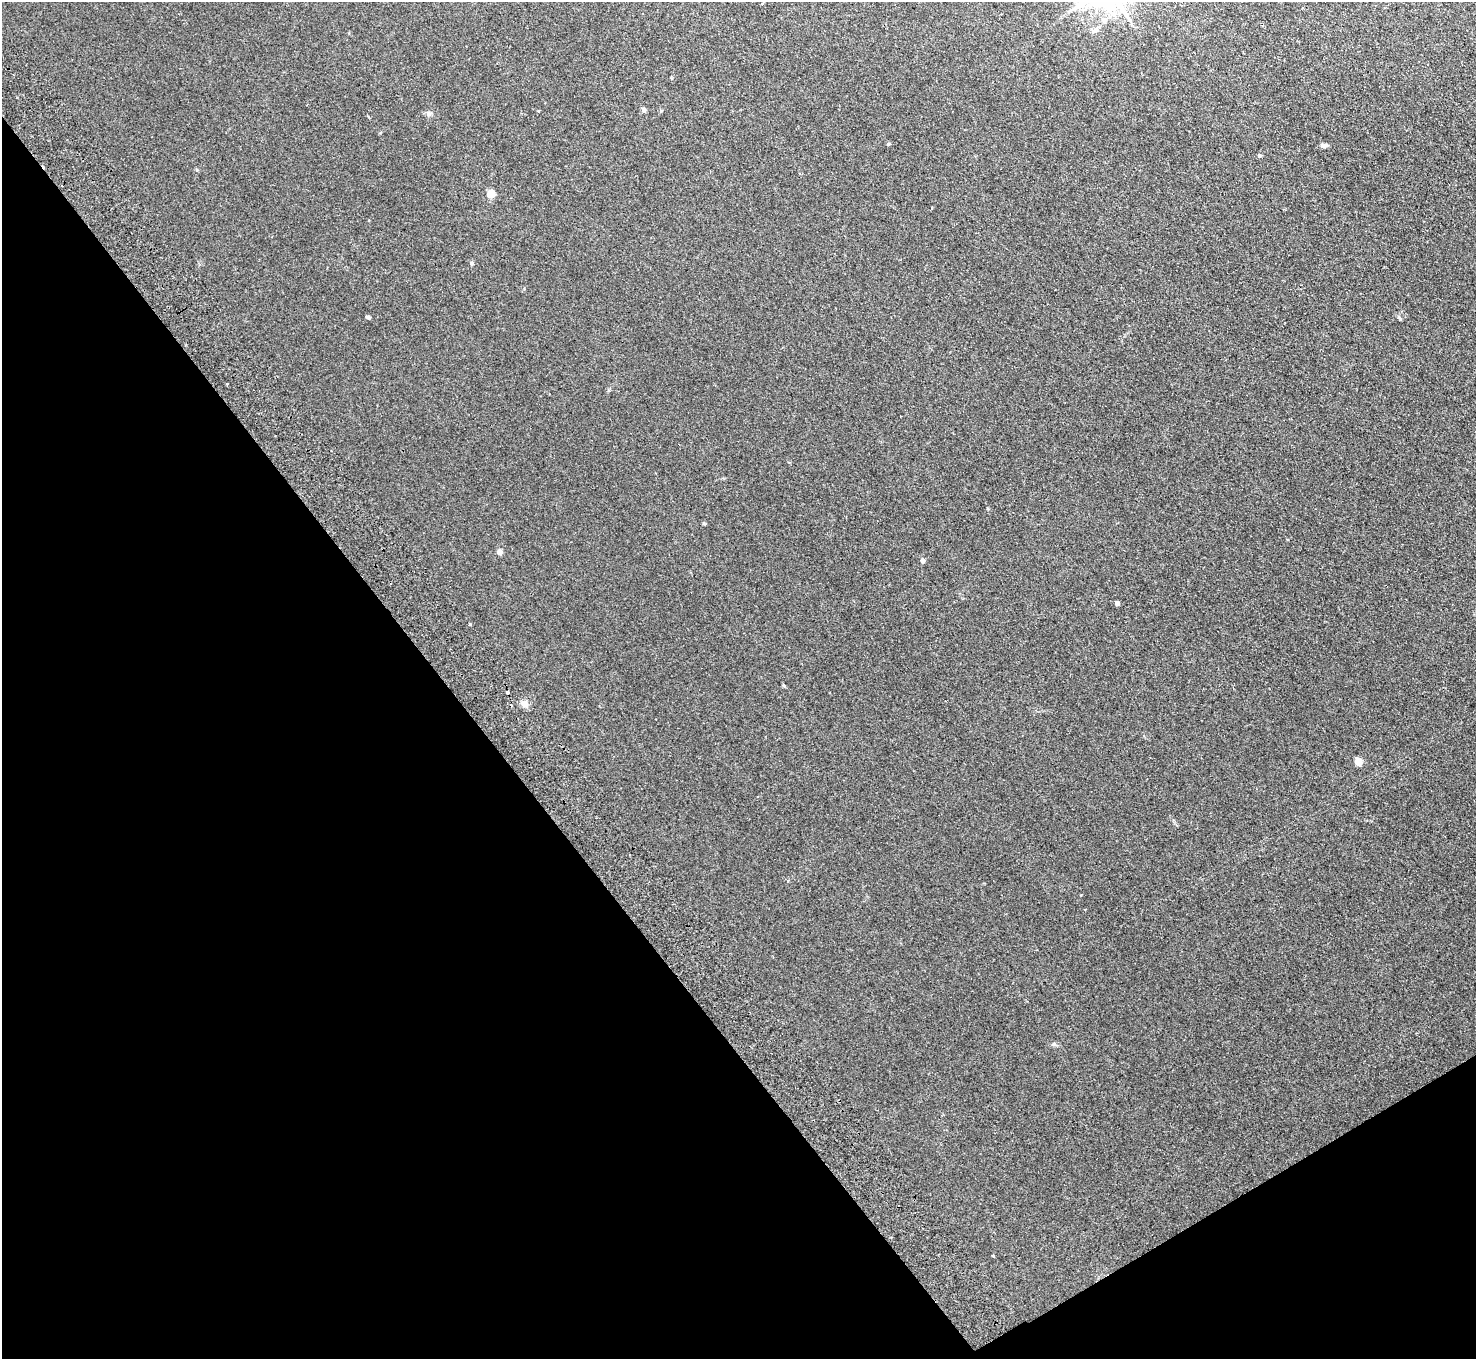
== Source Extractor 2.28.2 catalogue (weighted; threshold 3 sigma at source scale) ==
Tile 14 of 4 x 4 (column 2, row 4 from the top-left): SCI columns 1524-2997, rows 336-1692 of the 5994 x 5961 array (HDU 1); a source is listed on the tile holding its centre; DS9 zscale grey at full resolution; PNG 1478 x 1361 px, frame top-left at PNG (2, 2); no overlay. Shown black and unused: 34% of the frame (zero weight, under 2 of 3 exposures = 3% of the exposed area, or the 3 px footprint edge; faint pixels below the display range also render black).
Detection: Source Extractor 2.28.2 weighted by HDU 2 'WHT'; one run over the whole footprint, this tile lists its part. Background 0.123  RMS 0.0096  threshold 0.0431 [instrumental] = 3 sigma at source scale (4.5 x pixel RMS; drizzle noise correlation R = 1.50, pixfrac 1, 0.05/0.05 arcsec/px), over >= 5 px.
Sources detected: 24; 6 cosmic-ray / hot-pixel residue — not listed; the other 18 listed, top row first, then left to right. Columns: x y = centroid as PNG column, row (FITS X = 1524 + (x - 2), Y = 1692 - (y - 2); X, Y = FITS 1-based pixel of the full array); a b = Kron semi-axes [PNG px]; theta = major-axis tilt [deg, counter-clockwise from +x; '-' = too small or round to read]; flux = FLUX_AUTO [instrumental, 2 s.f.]
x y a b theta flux
1095 30 11 5 36 2.8
643 110 7 5 -76 2.1
429 114 8 6 -76 2.3
888 144 4 4 - 1.1
1324 145 8 5 -7 2.6
1259 156 5 5 - 1.5
491 194 5 5 - 22
472 263 5 5 - 1.9
368 317 6 3 -22 1.5
499 552 4 4 - 8.4
923 561 5 4 - 3.4
1117 603 4 4 - 3.9
470 624 3 3 - 1.1
784 685 4 3 - 1.5
508 692 3 3 - 4.6
524 703 9 7 -35 6.5
1358 762 5 4 - 20
1054 1044 7 5 -1 1.9
Unlisted compact peaks at least as high as the median listed source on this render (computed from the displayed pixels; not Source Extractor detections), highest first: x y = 1400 319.